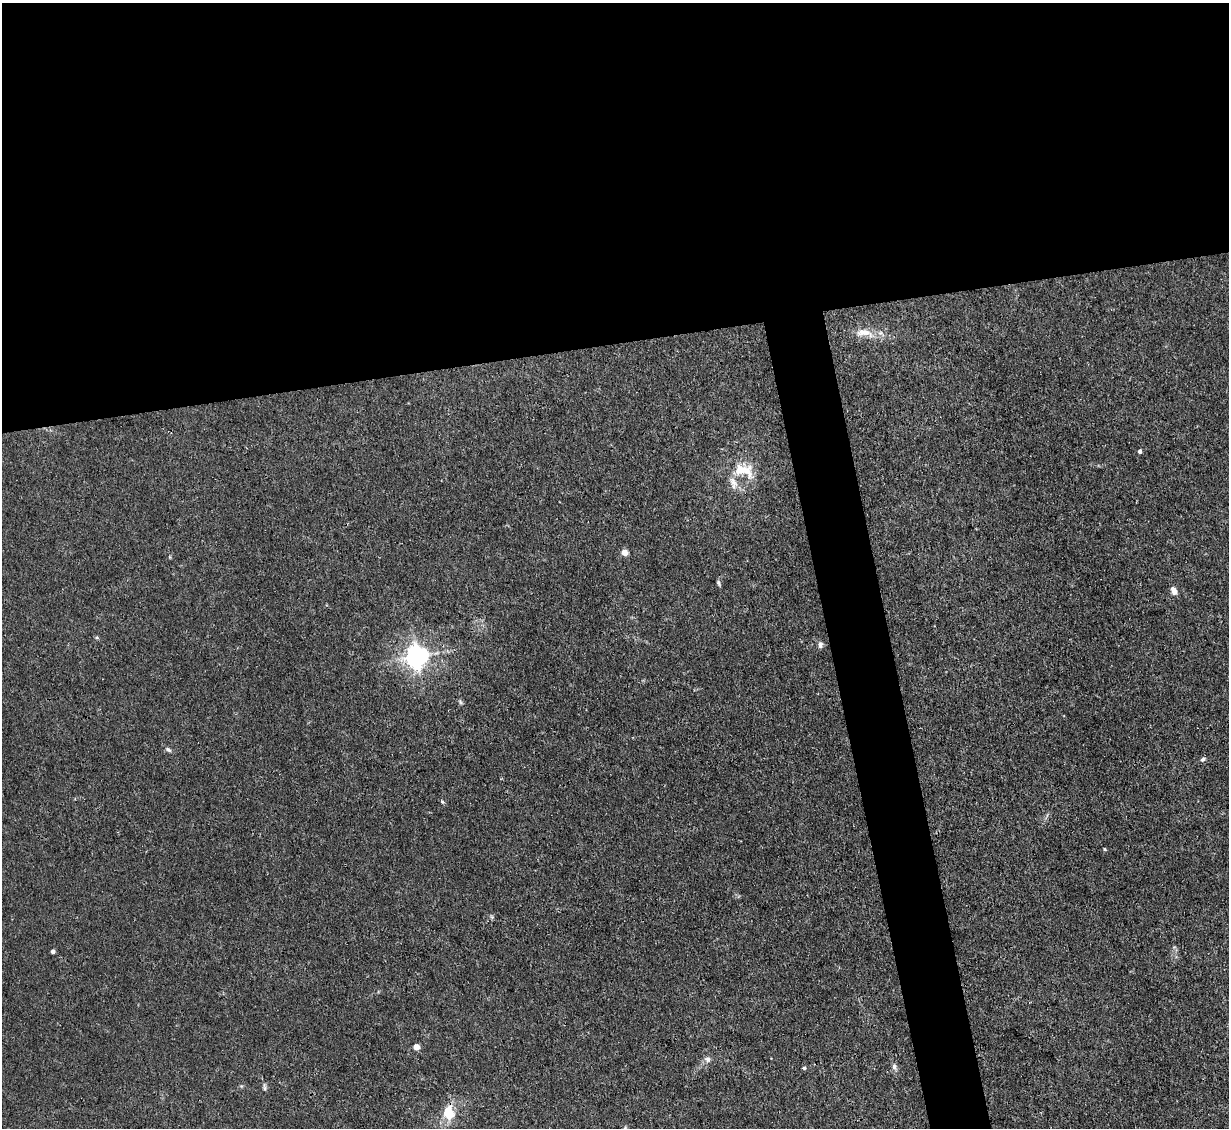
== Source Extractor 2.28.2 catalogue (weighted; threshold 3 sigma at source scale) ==
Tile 2 of 4 x 4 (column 2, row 1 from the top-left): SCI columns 1228-2454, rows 3626-4751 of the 4909 x 4883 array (HDU 1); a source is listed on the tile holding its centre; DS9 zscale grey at full resolution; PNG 1231 x 1130 px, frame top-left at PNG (2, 3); no overlay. Shown black and unused: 34% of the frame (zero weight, under 3 of 4 exposures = <1% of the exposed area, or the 3 px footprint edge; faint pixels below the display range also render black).
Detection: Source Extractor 2.28.2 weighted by HDU 2 'WHT'; one run over the whole footprint, this tile lists its part. Background 0.0355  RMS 0.003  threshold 0.0133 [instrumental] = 3 sigma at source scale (4.5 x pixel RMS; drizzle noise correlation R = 1.50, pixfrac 1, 0.05/0.05 arcsec/px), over >= 5 px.
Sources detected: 24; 1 inside a brighter listed object's ellipse — not listed separately; the other 23 listed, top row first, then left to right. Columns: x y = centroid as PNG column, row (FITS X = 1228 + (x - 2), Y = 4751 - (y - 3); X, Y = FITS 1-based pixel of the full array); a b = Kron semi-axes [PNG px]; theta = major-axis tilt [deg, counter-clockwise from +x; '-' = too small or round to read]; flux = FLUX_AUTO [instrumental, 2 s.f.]
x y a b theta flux
864 333 28 11 -6 5
1140 451 4 4 - 0.91
744 470 31 18 -15 9.5
624 553 5 4 - 4.4
718 583 8 4 -63 0.57
1174 591 9 6 -61 2.1
97 638 6 4 -18 0.39
820 645 8 6 86 1
417 656 7 7 - 240
460 702 7 5 -69 0.57
168 750 9 4 -40 0.7
1203 759 7 5 29 0.66
442 801 5 4 - 0.42
1104 849 5 3 - 0.29
492 917 7 4 -71 0.41
53 951 4 4 - 1.2
416 1047 4 4 - 3.6
707 1059 8 8 - 1.2
894 1067 9 6 -68 1.2
804 1068 5 5 - 0.47
264 1087 11 4 -90 0.71
448 1112 16 11 -86 7.6
625 1128 7 5 41 0.58
Isophote crosses this tile's border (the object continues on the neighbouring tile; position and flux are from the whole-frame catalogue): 1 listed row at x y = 625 1128